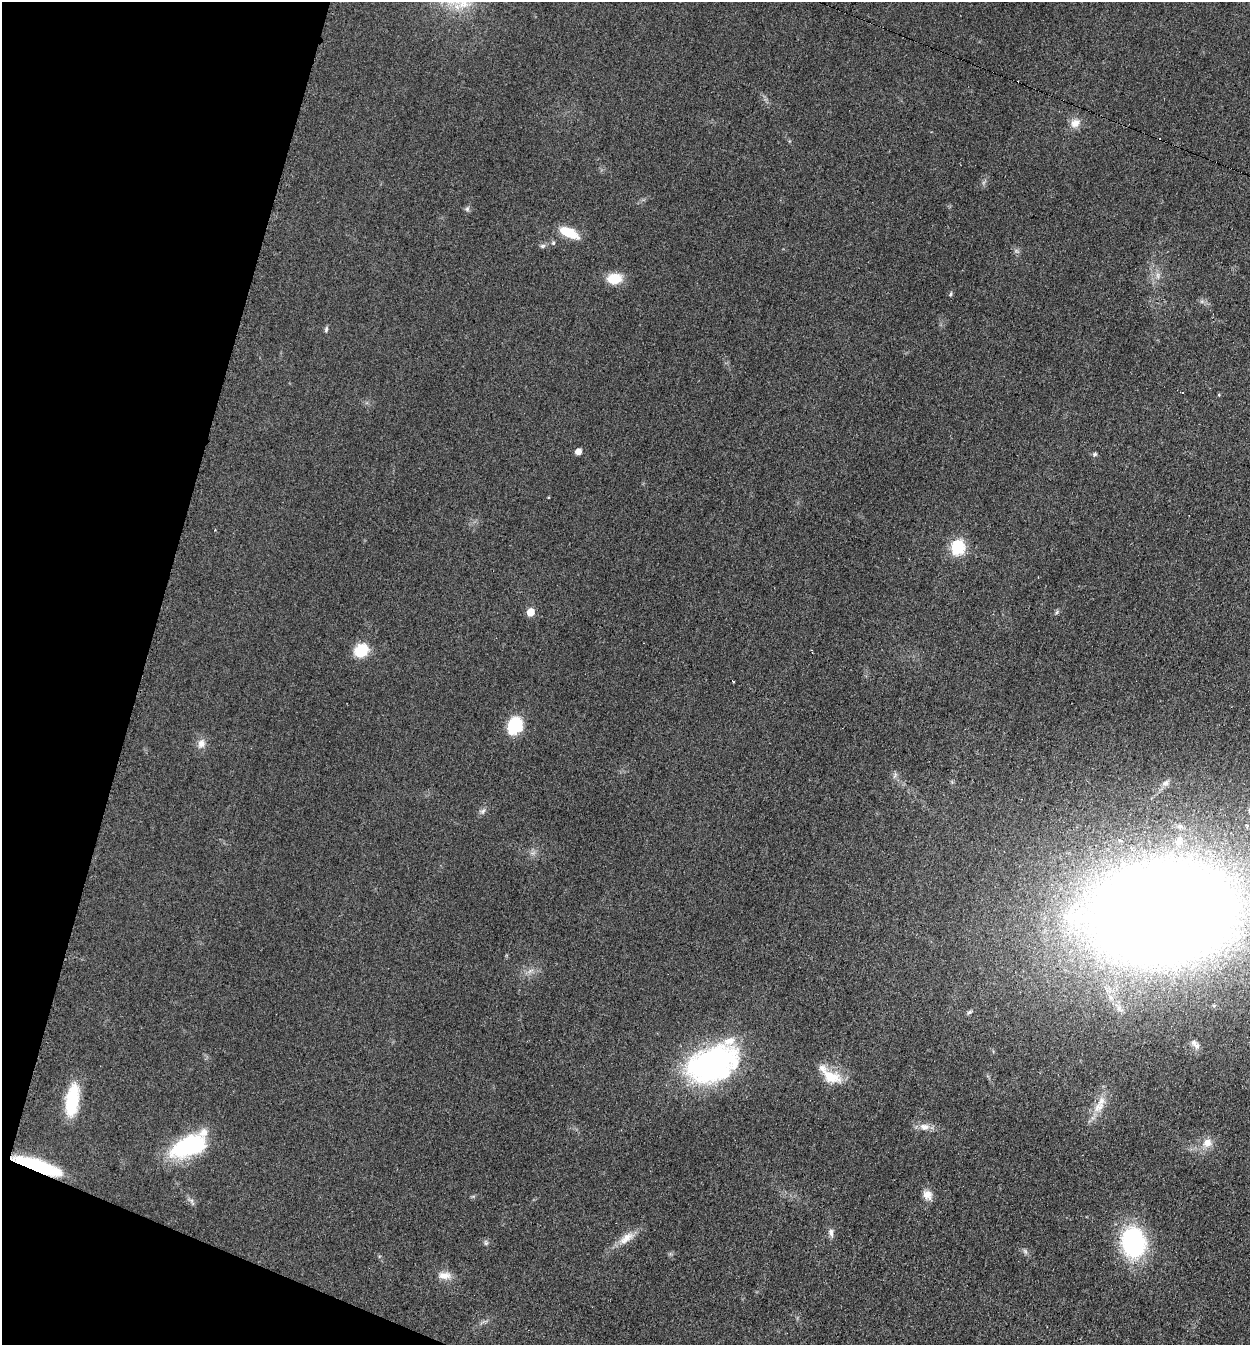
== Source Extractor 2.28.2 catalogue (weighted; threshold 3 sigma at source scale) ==
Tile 9 of 4 x 4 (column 1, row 3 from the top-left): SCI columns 281-1528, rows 1343-2685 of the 5413 x 5374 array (HDU 1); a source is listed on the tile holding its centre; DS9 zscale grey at full resolution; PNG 1252 x 1347 px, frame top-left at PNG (2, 2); no overlay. Shown black and unused: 14% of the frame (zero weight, under 2 of 3 exposures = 2% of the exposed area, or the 3 px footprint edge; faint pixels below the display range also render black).
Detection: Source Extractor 2.28.2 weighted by HDU 2 'WHT'; one run over the whole footprint, this tile lists its part. Background 0.0753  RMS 0.01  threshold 0.047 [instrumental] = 3 sigma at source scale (4.5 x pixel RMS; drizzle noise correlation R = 1.50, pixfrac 1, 0.05/0.05 arcsec/px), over >= 5 px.
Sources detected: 47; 2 too faint to see at this stretch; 2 cosmic-ray / hot-pixel residue — not listed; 2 inside a brighter listed object's ellipse — not listed separately; the other 41 listed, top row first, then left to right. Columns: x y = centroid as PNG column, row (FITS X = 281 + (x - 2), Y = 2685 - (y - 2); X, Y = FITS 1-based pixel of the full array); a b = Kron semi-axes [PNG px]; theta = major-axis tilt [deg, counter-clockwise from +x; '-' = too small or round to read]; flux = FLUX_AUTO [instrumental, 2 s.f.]
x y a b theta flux
1075 123 14 11 32 9.7
467 209 7 6 - 2.4
568 232 23 10 -25 24
553 243 6 5 - 1.6
542 246 8 6 16 2.5
614 278 16 12 6 22
950 294 7 4 68 1.3
326 329 8 4 76 1.8
1219 395 5 3 - 0.89
578 452 5 5 - 9.8
1094 454 6 5 - 1.9
215 530 3 2 - 0.67
957 547 7 6 - 160
530 612 6 5 - 19
1057 612 7 5 48 1.8
361 650 12 10 38 38
514 726 15 12 62 52
201 744 13 10 64 7.4
895 775 10 4 57 2.3
1165 783 11 8 38 4.7
483 811 10 6 46 3.2
1247 825 3 3 - 6.5
1120 840 5 3 - 2
1162 912 79 52 3 4600
530 971 10 5 35 3.9
1194 1043 12 8 -42 4.7
712 1064 54 34 26 260
831 1077 26 15 -20 26
72 1100 35 13 82 50
1098 1107 18 12 35 15
924 1127 15 9 -4 8.5
1207 1143 13 12 - 12
188 1146 39 19 22 100
38 1166 43 10 -19 85
927 1195 14 11 -54 8.4
191 1201 14 5 -54 3.3
831 1232 10 7 -80 4.4
626 1238 25 10 35 14
1133 1242 28 21 -79 150
486 1243 8 6 -76 2.2
444 1275 19 10 -2 10
Overlapping masked pixels (flux is a lower limit): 1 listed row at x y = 38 1166